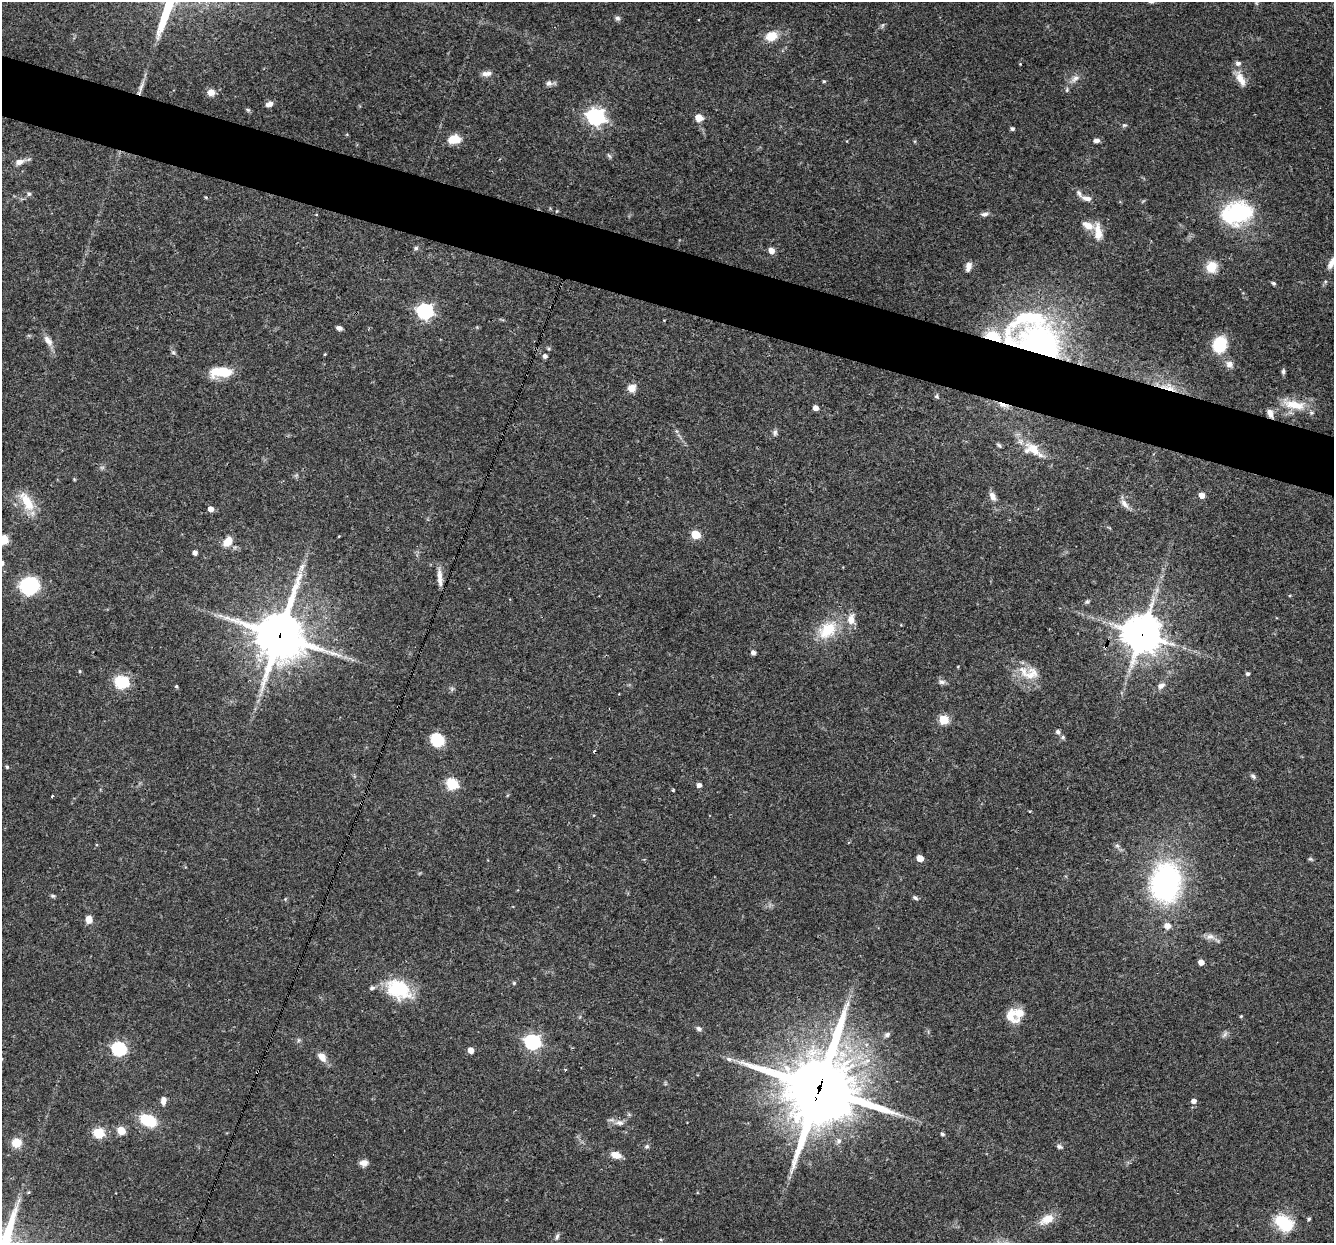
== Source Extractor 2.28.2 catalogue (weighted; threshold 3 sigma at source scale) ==
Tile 11 of 4 x 4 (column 3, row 3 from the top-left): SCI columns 2667-3998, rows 1498-2738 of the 5331 x 5348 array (HDU 1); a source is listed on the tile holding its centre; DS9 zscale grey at full resolution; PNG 1336 x 1245 px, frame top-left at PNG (2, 2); no overlay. Shown black and unused: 5% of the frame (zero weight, under 3 of 4 exposures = <1% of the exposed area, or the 3 px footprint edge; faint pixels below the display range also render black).
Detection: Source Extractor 2.28.2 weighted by HDU 2 'WHT'; one run over the whole footprint, this tile lists its part. Background 0.0576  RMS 0.0032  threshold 0.0146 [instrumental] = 3 sigma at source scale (4.5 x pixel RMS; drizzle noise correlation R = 1.50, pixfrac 1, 0.05/0.05 arcsec/px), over >= 5 px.
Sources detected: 149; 3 too faint to see at this stretch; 3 cosmic-ray / hot-pixel residue — not listed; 6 inside a brighter listed object's ellipse — not listed separately; the other 137 listed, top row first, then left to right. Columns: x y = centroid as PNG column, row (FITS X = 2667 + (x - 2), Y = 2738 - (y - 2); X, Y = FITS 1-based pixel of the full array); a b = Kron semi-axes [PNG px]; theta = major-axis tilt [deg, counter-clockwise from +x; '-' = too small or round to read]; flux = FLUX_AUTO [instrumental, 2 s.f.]
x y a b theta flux
617 18 7 6 - 0.83
883 25 6 4 70 0.49
771 36 15 11 17 5.2
1020 64 3 3 - 0.22
486 74 13 6 5 1.8
1075 79 14 7 41 2
1241 79 21 9 -63 3.6
824 81 4 4 - 0.4
549 83 9 8 - 1.1
211 92 9 8 - 2.3
269 104 8 5 19 1.5
595 117 7 7 - 120
699 118 5 5 - 5.5
1124 125 7 5 18 0.54
1012 129 4 4 - 0.74
454 139 13 8 10 5.8
1096 140 8 5 7 1.1
609 156 7 4 -45 0.54
19 162 10 7 17 2.1
29 194 6 5 - 0.65
206 197 5 4 - 0.33
1087 198 15 6 -13 1.9
1237 213 30 22 13 32
985 214 10 6 9 1.1
1088 225 18 9 -25 3.3
1098 232 22 9 -84 4.2
416 248 5 5 - 0.7
771 250 7 6 - 2
1332 263 17 8 58 2.7
968 266 10 6 73 1.7
1211 267 13 12 - 5.4
1273 283 5 3 - 0.65
425 311 7 6 - 84
339 328 6 4 -20 1.2
993 336 18 11 -16 9.7
48 341 17 8 -52 2.5
1220 344 14 12 70 14
1039 346 35 30 -34 98
173 352 6 5 - 0.59
325 354 4 3 - 0.29
545 356 5 5 - 1.1
1229 364 10 8 -24 1.9
1283 371 7 5 84 0.72
221 372 24 10 2 9.6
1168 387 27 10 -14 6
632 388 9 8 - 3
936 396 6 5 - 0.49
1003 405 17 5 -18 1.9
1294 405 34 12 -13 7.8
815 408 5 4 - 2
1270 413 10 6 -66 1.9
775 433 9 6 86 0.9
999 445 7 4 -38 0.54
1034 449 26 14 -36 6.9
1202 495 5 5 - 2.8
993 496 12 7 -64 2
27 502 31 13 -60 7.6
1124 504 15 7 -50 1.9
211 509 5 5 - 2.2
695 535 5 5 - 12
339 536 4 3 - 0.24
3 540 6 5 - 17
227 542 14 9 56 4.1
195 552 4 4 - 1.4
439 576 19 7 -83 2.7
29 586 12 10 23 37
1290 595 5 3 - 0.3
1087 602 6 5 - 0.55
851 619 14 10 -88 3.3
828 630 27 18 42 12
1142 634 12 12 - 770
280 635 18 17 - 1400
753 652 5 5 - 1.1
958 667 4 3 - 0.26
80 671 5 4 - 0.35
1031 674 23 17 25 6.5
1248 674 4 4 - 0.79
122 682 6 6 - 47
942 682 10 6 6 1
176 686 4 4 - 0.4
1161 686 12 7 34 1.6
452 689 7 5 -47 0.57
943 720 5 5 - 17
1058 732 6 5 - 0.92
1063 737 6 5 - 0.6
437 740 12 10 -54 11
7 767 5 4 - 0.5
1253 776 8 5 -51 0.76
452 784 6 6 - 29
699 785 5 5 - 1.4
673 790 3 3 - 0.5
52 796 3 2 - 0.68
1030 811 4 3 - 0.25
594 815 4 3 - 0.24
1117 846 7 6 - 0.86
920 858 5 5 - 4.2
1310 859 7 4 -26 0.51
1165 882 32 24 84 80
53 896 6 5 - 0.55
915 898 8 5 -39 0.72
285 899 5 4 - 0.36
89 919 7 6 - 3.5
1167 926 8 8 - 2.2
1210 937 13 8 -9 2
1201 962 5 4 - 2.4
514 983 4 4 - 0.41
372 988 8 5 19 0.78
398 989 27 18 -25 19
1011 1015 21 13 -78 4.7
1241 1016 4 4 - 0.34
699 1029 7 6 - 0.87
1225 1034 12 5 55 0.95
887 1035 7 6 - 0.9
298 1040 6 4 89 0.56
533 1042 7 6 - 86
119 1049 7 6 - 60
471 1050 5 4 - 2.8
322 1057 12 8 -52 2.9
729 1059 8 6 -19 1.2
565 1070 3 3 - 0.58
819 1088 27 25 69 2500
163 1101 9 6 90 1.9
1194 1101 5 5 - 1.6
148 1120 13 9 -27 16
619 1123 12 7 1 1.8
121 1131 5 5 - 9.5
99 1133 6 5 - 23
942 1134 4 4 - 0.71
16 1143 12 11 - 4.4
647 1146 6 5 - 0.68
1059 1146 8 5 -18 0.84
616 1155 11 7 -19 3.3
364 1163 9 7 10 2
1047 1219 19 11 30 4.8
1309 1219 4 3 - 0.53
1284 1223 25 17 -36 12
557 1236 9 4 69 0.77
Overlapping masked pixels (flux is a lower limit): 8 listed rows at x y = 993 336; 1039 346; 1168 387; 1003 405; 1270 413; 1142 634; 280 635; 819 1088
Isophote crosses this tile's border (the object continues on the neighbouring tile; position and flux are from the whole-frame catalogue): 2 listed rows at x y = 1332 263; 3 540